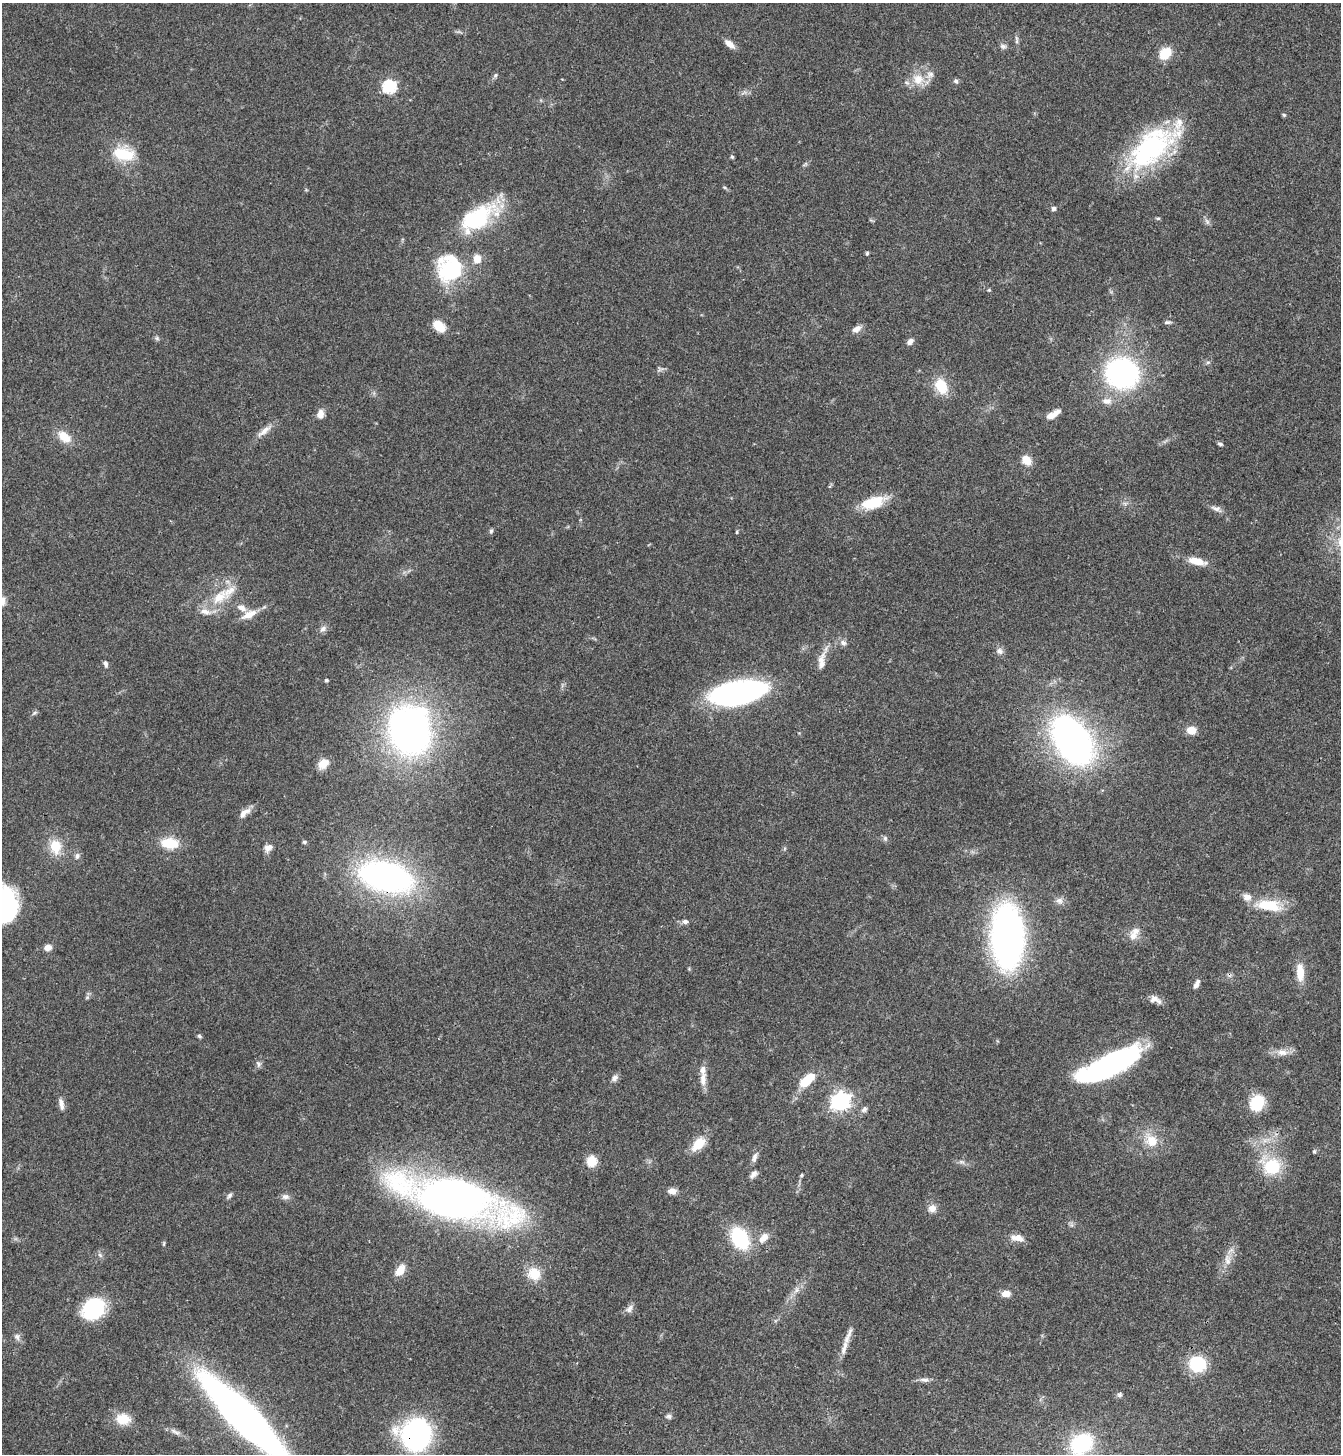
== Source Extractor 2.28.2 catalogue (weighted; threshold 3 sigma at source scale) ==
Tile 6 of 4 x 4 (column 2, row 2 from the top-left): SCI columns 1499-2837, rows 2912-4363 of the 5812 x 5818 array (HDU 1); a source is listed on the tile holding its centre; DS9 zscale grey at full resolution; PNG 1343 x 1456 px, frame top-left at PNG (2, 3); no overlay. Shown black and unused: <1% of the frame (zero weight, under 3 of 4 exposures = <1% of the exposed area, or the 3 px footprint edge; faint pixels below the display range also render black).
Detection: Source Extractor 2.28.2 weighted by HDU 2 'WHT'; one run over the whole footprint, this tile lists its part. Background 0.0593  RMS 0.0051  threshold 0.0228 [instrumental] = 3 sigma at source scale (4.5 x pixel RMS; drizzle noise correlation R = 1.50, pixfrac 1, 0.05/0.05 arcsec/px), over >= 5 px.
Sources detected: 131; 4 inside a brighter object's white glare — not listed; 8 inside a brighter listed object's ellipse — not listed separately; the other 119 listed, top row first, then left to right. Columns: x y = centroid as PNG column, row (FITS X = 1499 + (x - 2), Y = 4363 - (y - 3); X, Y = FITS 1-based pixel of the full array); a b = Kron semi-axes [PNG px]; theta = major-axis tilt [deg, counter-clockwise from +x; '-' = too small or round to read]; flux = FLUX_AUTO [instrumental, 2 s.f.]
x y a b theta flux
1017 41 7 4 -89 1
730 44 13 6 -38 4
1003 46 9 6 -19 1.5
1165 53 12 10 49 11
495 75 6 5 - 0.97
918 79 16 16 - 9.1
956 81 7 5 -60 1.1
389 87 6 6 - 66
1284 115 5 5 - 0.73
1151 148 66 31 40 77
124 154 25 14 -11 18
732 157 4 4 - 0.95
1053 209 5 4 - 1.6
480 217 47 24 44 37
1158 218 6 4 0 0.63
1207 222 10 5 -57 1.5
867 253 5 4 - 0.69
477 259 9 8 - 5.6
453 269 33 18 -76 34
989 290 4 4 - 0.58
1167 322 9 4 5 1.1
439 326 13 8 -43 10
857 329 12 7 31 2.9
157 338 6 5 - 0.92
910 341 9 6 46 2.3
1208 362 6 5 - 0.99
659 369 7 4 -72 0.94
1122 373 25 23 -16 110
941 386 19 14 -64 12
1107 401 13 9 0 3.6
320 414 11 8 81 3.3
1052 415 16 7 29 4.4
264 431 25 7 40 4.4
64 437 18 11 -38 7.7
1220 444 7 4 -16 0.94
1026 460 12 9 -45 5.9
873 503 30 13 17 15
1216 508 15 6 -19 2.4
491 531 6 5 - 0.88
737 532 5 3 - 0.55
1197 561 18 7 -12 9
219 597 28 15 42 16
242 608 13 7 -27 3.3
249 614 23 9 26 6.1
323 629 9 6 38 1.9
843 643 10 7 -30 1.9
999 651 10 8 -47 2.2
822 660 29 9 78 6.1
105 664 8 5 -76 1.5
326 680 4 4 - 1.1
737 693 52 20 11 140
34 713 8 4 36 0.92
409 730 32 26 -72 280
1191 730 8 7 - 7.2
1072 740 43 26 -58 230
323 764 13 9 34 5.7
244 813 17 7 40 3.9
885 838 7 5 -70 1.1
304 842 5 4 - 0.82
170 843 14 9 -7 17
55 847 19 14 -80 10
268 848 11 8 37 2.8
77 856 10 6 75 1.5
386 877 44 24 -14 170
1059 901 10 8 -15 2.4
1269 905 33 14 -6 16
685 921 7 5 -13 1.7
1133 936 12 10 -66 4
1007 937 37 19 -87 320
48 948 9 7 16 2.9
1300 972 19 8 -87 9
1197 984 11 5 64 2.2
1155 999 17 8 -24 3.4
199 1036 6 4 -30 0.85
1282 1052 16 8 -3 4.5
258 1064 9 6 -66 1.4
1108 1067 58 19 31 110
615 1078 9 7 48 2
703 1079 20 8 87 4.6
806 1081 12 8 47 12
840 1101 7 7 - 230
1257 1103 13 10 59 25
61 1104 16 6 -77 2.7
864 1109 9 6 46 1.6
1151 1141 18 15 -49 10
698 1144 19 11 46 9.5
1314 1151 5 4 - 0.76
754 1157 14 6 75 2.2
591 1161 10 9 - 8.5
961 1162 9 4 -8 1.3
1271 1166 26 22 -22 22
754 1174 11 6 44 2
801 1175 5 4 - 0.6
672 1191 8 6 -7 3.6
229 1196 8 5 52 1.3
285 1197 11 8 5 2.1
453 1199 69 24 -13 490
932 1208 10 10 - 3.4
740 1238 19 13 -61 40
764 1238 16 9 47 4.8
1017 1238 19 9 -10 4.4
1227 1260 18 9 -87 4.6
400 1270 13 8 53 7.2
534 1274 17 16 - 9.6
797 1290 9 6 60 2.2
1006 1294 10 7 3 4.2
93 1309 24 20 38 34
629 1309 12 7 59 2.3
17 1337 9 8 - 2
846 1339 15 7 78 4.1
1197 1364 17 16 - 23
924 1380 13 5 -3 2.1
1120 1395 6 6 - 1.1
669 1416 7 6 - 1.3
243 1417 76 17 -45 430
123 1419 18 14 -7 9.5
175 1432 18 5 -30 2.6
416 1435 26 25 - 100
1081 1444 25 19 36 32
Overlapping masked pixels (flux is a lower limit): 4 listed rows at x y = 1151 148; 386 877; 1108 1067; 416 1435
Isophote crosses this tile's border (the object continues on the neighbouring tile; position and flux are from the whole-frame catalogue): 2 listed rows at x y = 243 1417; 1081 1444